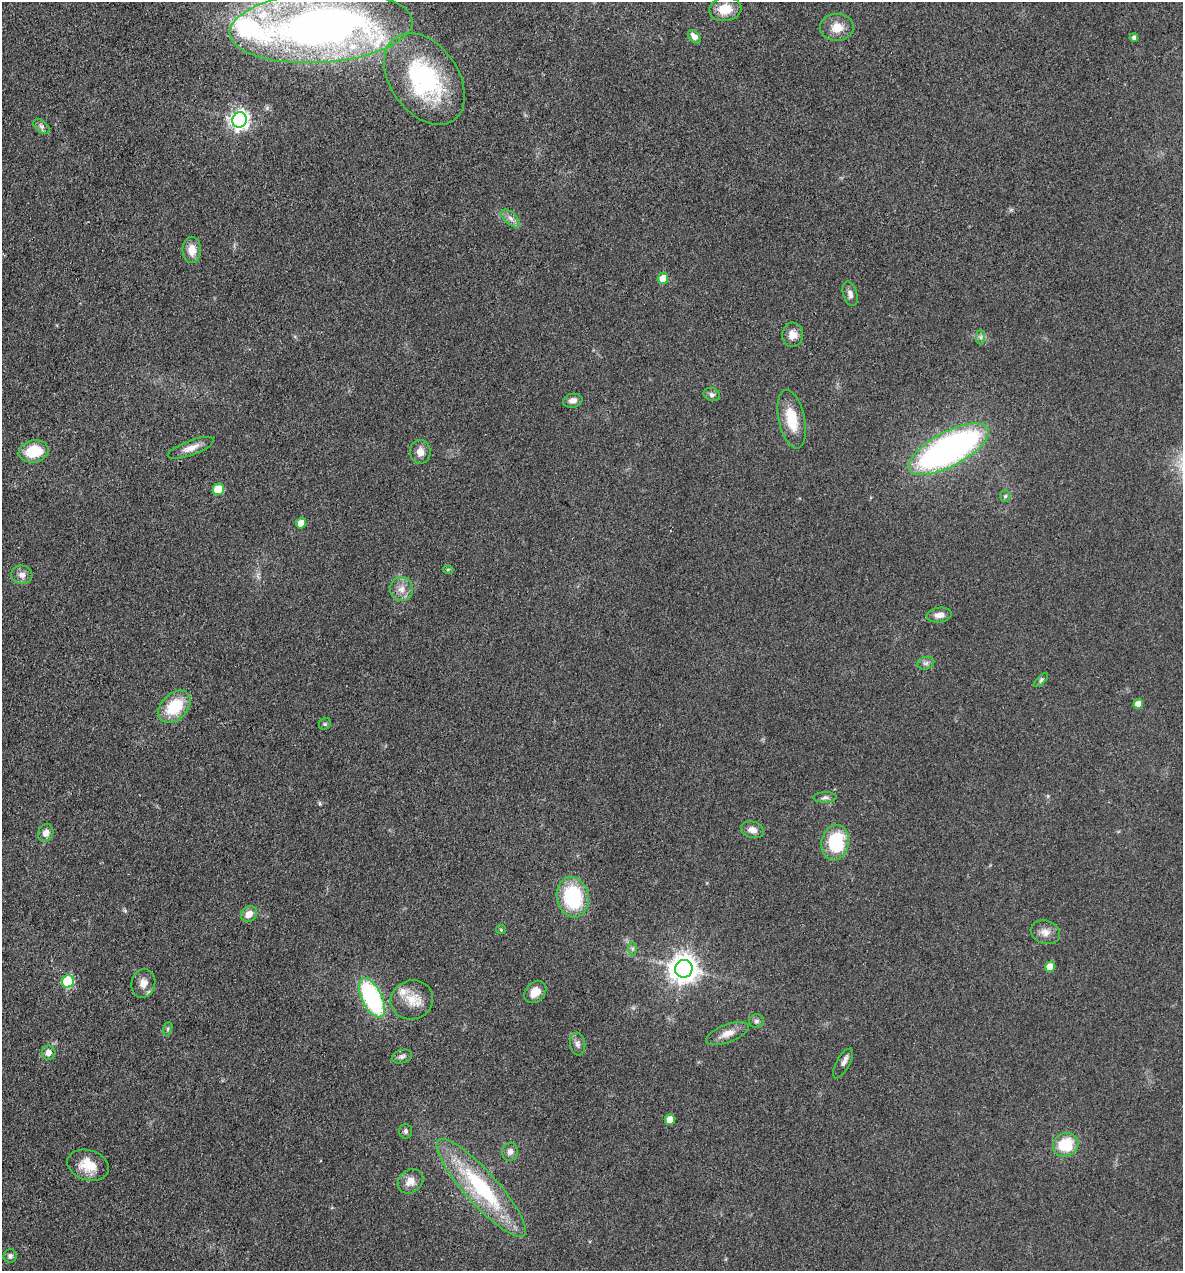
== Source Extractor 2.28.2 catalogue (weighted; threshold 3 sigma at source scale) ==
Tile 11 of 4 x 4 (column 3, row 3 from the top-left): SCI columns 2609-3789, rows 1271-2539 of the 5096 x 5079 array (HDU 1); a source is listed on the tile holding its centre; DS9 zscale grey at full resolution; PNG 1185 x 1273 px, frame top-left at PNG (2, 2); each listed source drawn as its Kron ellipse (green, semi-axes under 4 px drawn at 4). Shown black and unused: <1% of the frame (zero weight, under 3 of 4 exposures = <1% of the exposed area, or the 3 px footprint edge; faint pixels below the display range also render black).
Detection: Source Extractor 2.28.2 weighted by HDU 2 'WHT'; one run over the whole footprint, this tile lists its part. Background 0.0807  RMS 0.0067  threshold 0.03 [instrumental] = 3 sigma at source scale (4.5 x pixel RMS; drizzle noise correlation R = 1.50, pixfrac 1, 0.05/0.05 arcsec/px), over >= 5 px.
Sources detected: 67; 3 inside a brighter listed object's ellipse — not listed separately; the other 64 listed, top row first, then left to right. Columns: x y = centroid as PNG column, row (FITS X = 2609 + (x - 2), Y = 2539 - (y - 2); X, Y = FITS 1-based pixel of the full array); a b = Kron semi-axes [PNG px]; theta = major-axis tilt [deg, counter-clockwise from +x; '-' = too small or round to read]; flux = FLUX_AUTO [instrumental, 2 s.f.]
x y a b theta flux
725 9 16 12 7 13
321 27 91 35 4 470
837 27 17 13 1 9.6
694 37 8 5 -48 3.8
1134 38 4 4 - 2.4
424 79 51 34 -55 95
239 120 8 7 - 310
41 126 9 5 -37 2.2
511 218 11 6 -41 3.2
192 250 13 9 89 8.2
663 278 5 5 - 11
850 294 12 7 -73 3.2
793 335 12 10 86 6
981 337 7 4 89 1.5
712 395 8 6 -22 2
573 401 10 7 10 4
792 419 30 13 -77 20
191 448 24 7 20 6.5
949 449 44 17 28 270
34 451 15 11 11 21
420 452 12 10 -82 5.5
218 489 6 5 - 23
1005 496 6 5 - 1.2
301 523 5 5 - 9
448 569 5 3 - 0.78
22 575 11 9 -7 4.1
401 589 12 11 - 6.1
939 615 13 7 7 4.7
926 663 8 6 16 2.2
1041 680 9 4 45 1.3
1138 704 5 4 - 5.7
174 707 19 13 44 25
325 724 6 5 - 1.3
825 797 11 5 3 2
752 830 12 8 -17 4.9
46 833 9 7 65 4.5
835 843 18 14 81 40
573 897 20 16 -79 50
249 914 9 7 41 5.9
501 930 5 4 - 0.79
1045 932 15 11 -19 5.5
633 949 7 4 -90 1.3
1050 967 5 5 - 12
684 969 9 8 - 860
68 981 6 6 - 56
143 983 14 11 75 6.8
535 992 12 9 45 7.4
372 998 21 10 -64 97
412 1000 21 19 16 14
756 1021 7 6 - 1.8
168 1029 7 4 71 1.1
727 1034 22 9 21 7.1
578 1044 11 7 -83 3
49 1053 7 7 - 4.3
402 1056 10 6 16 2.5
843 1063 17 6 61 3.2
670 1119 5 5 - 12
406 1131 7 6 - 1.5
1066 1145 13 11 26 25
510 1152 9 8 - 3.6
88 1165 21 15 -17 14
411 1181 14 11 41 6.7
481 1188 64 16 -48 73
10 1256 7 6 - 2
Isophote crosses this tile's border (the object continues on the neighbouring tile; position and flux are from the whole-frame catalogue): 1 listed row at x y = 321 27